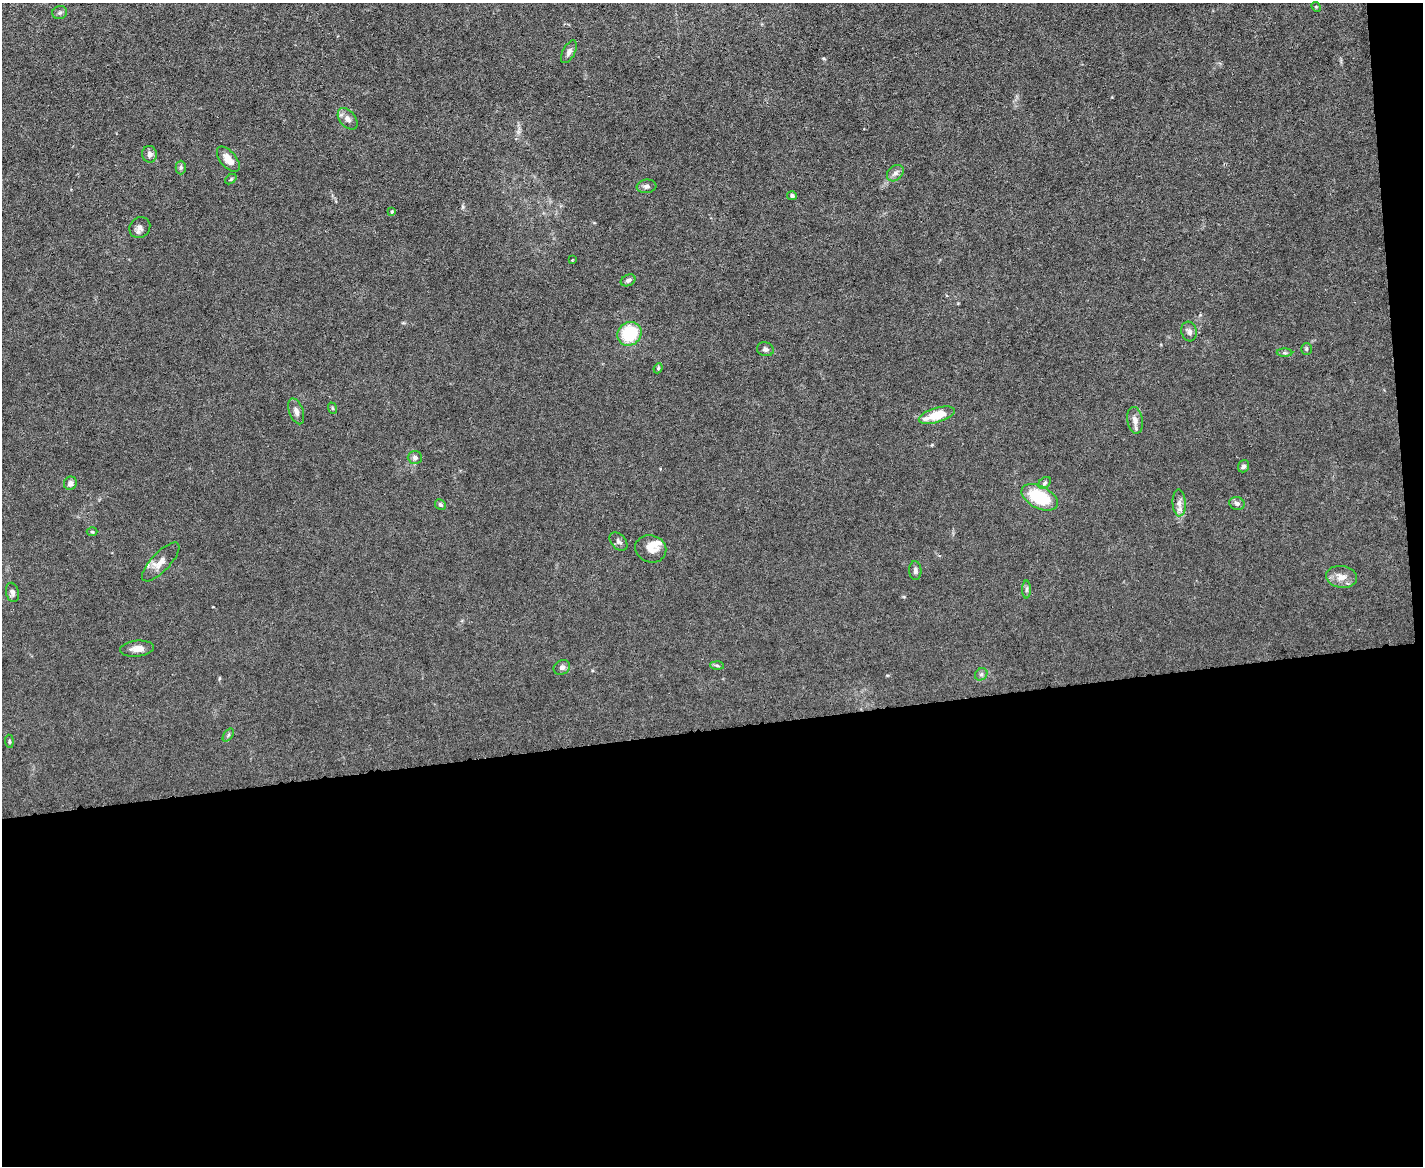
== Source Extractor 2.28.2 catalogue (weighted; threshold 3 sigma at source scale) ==
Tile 12 of 3 x 4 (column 3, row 4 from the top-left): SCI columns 3082-4502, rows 1-1164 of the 4630 x 4656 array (HDU 1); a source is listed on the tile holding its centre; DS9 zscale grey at full resolution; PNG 1425 x 1168 px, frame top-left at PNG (2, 3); each listed source drawn as its Kron ellipse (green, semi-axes under 4 px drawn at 4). Shown black and unused: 39% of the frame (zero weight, under 3 of 6 exposures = <1% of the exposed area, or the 3 px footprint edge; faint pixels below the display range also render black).
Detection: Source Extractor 2.28.2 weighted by HDU 2 'WHT'; one run over the whole footprint, this tile lists its part. Background 0.0197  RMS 0.0027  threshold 0.0112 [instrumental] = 3 sigma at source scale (4.09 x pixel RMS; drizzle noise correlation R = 1.36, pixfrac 0.8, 0.05/0.05 arcsec/px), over >= 5 px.
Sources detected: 48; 1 inside a brighter listed object's ellipse — not listed separately; the other 47 listed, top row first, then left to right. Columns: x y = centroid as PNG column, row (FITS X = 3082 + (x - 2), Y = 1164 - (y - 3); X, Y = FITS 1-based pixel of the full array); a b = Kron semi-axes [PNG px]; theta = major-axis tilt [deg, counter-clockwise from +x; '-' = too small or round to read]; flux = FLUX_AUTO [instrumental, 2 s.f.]
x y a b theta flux
1316 7 5 4 - 0.27
60 13 7 6 - 0.61
569 52 12 6 62 1
348 119 12 8 -50 1.5
150 154 8 7 - 1.1
228 159 15 8 -50 2.3
181 167 7 5 -90 0.5
895 173 9 7 43 1.1
231 179 6 4 37 0.37
646 186 10 7 7 0.85
792 196 5 4 - 0.63
392 212 4 3 - 0.29
140 227 11 9 43 1.2
572 260 3 2 - 0.2
628 280 8 5 26 0.67
1189 331 10 7 -75 1
629 334 13 11 43 13
765 349 8 7 - 0.76
1306 349 6 5 - 0.4
1285 353 8 4 -1 0.4
658 368 5 4 - 0.38
332 408 6 3 -71 0.26
296 411 13 7 -70 1.4
937 415 18 7 16 6.9
1135 420 13 7 -80 1.6
415 458 7 6 - 0.88
1243 466 6 5 - 0.66
70 483 7 6 - 1.4
1045 483 7 5 41 0.55
1040 497 19 11 -27 13
1179 503 13 6 -87 1.6
1237 503 8 6 -18 0.81
440 504 6 5 - 0.5
92 532 5 3 - 0.28
618 541 11 7 -47 0.8
651 549 16 13 -19 2.8
161 562 25 9 46 2.5
915 571 9 6 -87 0.78
1341 577 15 11 -8 2.5
1026 589 9 4 89 0.54
12 592 10 6 -77 0.92
137 649 17 8 5 2
717 665 6 4 -4 0.42
562 667 9 7 31 0.93
981 674 7 5 44 0.6
228 735 7 4 53 0.38
9 741 7 4 -84 0.37